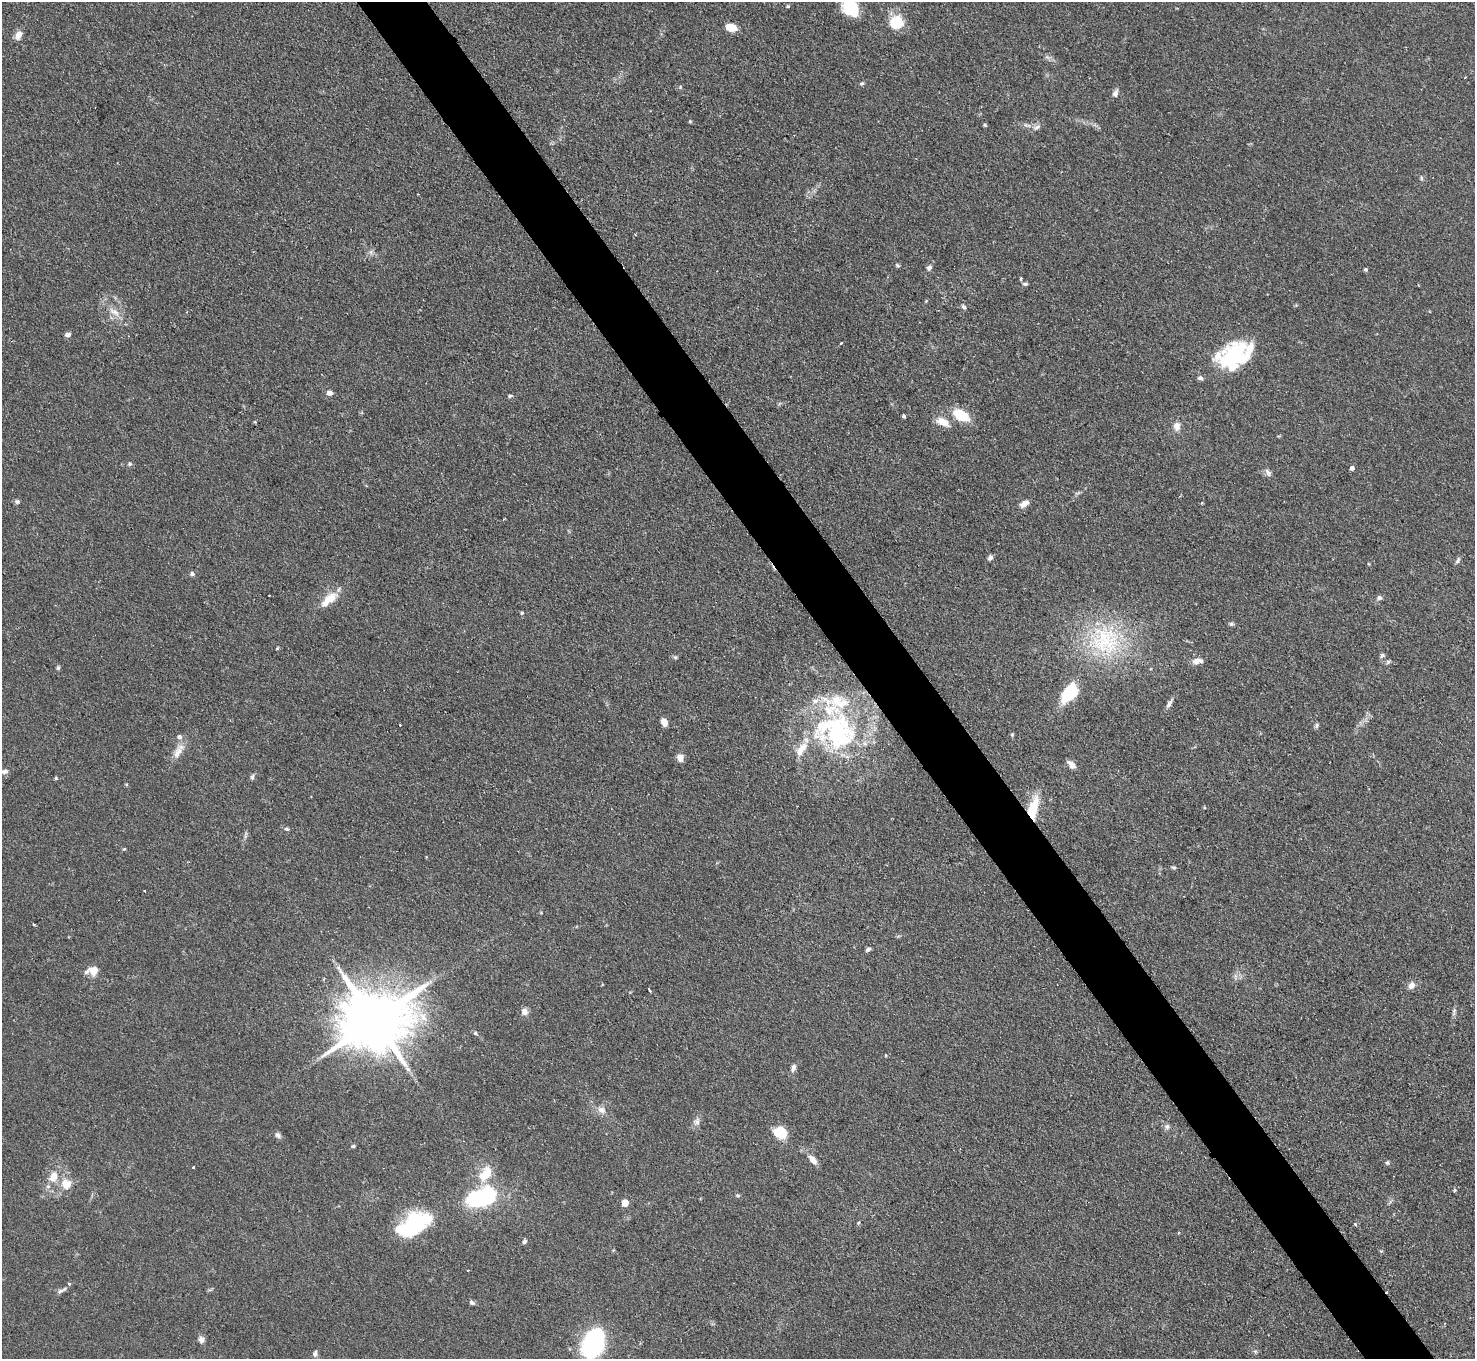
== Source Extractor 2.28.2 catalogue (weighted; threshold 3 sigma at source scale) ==
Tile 6 of 4 x 4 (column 2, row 2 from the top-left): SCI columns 1475-2947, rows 3015-4371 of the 5895 x 5888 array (HDU 1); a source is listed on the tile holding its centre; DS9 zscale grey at full resolution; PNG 1477 x 1361 px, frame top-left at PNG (2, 2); no overlay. Shown black and unused: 5% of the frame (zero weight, under 2 of 3 exposures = <1% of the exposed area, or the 3 px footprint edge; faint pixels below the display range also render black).
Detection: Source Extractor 2.28.2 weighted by HDU 2 'WHT'; one run over the whole footprint, this tile lists its part. Background 0.0825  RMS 0.0059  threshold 0.0266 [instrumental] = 3 sigma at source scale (4.5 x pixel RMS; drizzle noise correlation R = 1.50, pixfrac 1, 0.05/0.05 arcsec/px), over >= 5 px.
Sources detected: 117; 4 inside a brighter object's white glare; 2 cosmic-ray / hot-pixel residue — not listed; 11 inside a brighter listed object's ellipse — not listed separately; the other 100 listed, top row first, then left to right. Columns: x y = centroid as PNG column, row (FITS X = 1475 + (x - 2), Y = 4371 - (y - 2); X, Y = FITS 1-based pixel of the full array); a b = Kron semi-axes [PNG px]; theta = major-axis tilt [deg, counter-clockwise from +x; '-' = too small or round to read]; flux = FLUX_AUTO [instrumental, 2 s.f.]
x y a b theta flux
850 5 19 16 53 17
788 6 5 4 - 0.78
896 22 15 14 - 16
731 27 10 6 -15 9.6
18 35 11 8 68 3.9
1465 77 3 3 - 0.55
862 83 6 4 28 0.94
1115 94 8 6 67 2.7
690 121 4 3 - 0.56
985 125 4 4 - 0.75
1037 127 10 6 32 2.3
1421 178 6 5 - 0.98
897 265 5 5 - 1
929 268 8 6 48 1.9
1365 269 4 4 - 0.95
1021 279 4 3 - 0.81
1025 284 7 4 -1 1.1
964 307 7 5 -53 1.3
114 312 19 8 -32 6.1
68 335 7 5 7 1.9
840 344 3 3 - 2.6
1236 352 36 29 -11 33
1200 378 8 6 -15 1.5
329 393 7 6 - 2.8
510 396 6 4 10 0.94
961 415 16 9 -32 20
904 416 4 3 - 1.1
943 422 17 8 -27 7.3
1177 426 12 9 84 3.9
130 464 7 4 28 1
1352 468 5 4 - 2
1268 472 11 6 -58 2.2
17 502 7 5 -74 1.1
1024 504 12 7 29 3.7
990 558 7 5 58 1.7
1458 561 9 5 50 1.4
192 574 6 6 - 1.5
1379 598 7 6 - 1.7
329 600 29 11 41 11
522 613 4 3 - 0.8
1231 624 7 5 -2 1.1
1105 641 48 45 -64 66
277 648 4 3 - 0.58
1382 655 7 6 - 1.3
675 657 6 4 -1 0.88
1197 661 13 7 10 4
1388 662 6 5 - 1
58 668 6 5 - 1
1070 693 22 13 48 24
1169 704 13 5 60 2.1
664 722 8 6 -69 4.4
1317 725 7 4 57 1.2
836 729 65 48 6 93
1012 734 5 4 - 0.76
178 752 21 10 62 6.1
680 758 8 7 - 3.8
1072 765 10 6 -46 4.2
4 771 8 6 5 1.7
252 777 7 5 74 1.2
56 778 5 4 - 0.68
1033 809 27 10 77 21
287 829 6 5 - 1.1
245 835 12 3 76 1.3
1174 867 8 4 -1 0.91
145 891 2 2 - 0.47
34 924 4 2 - 0.57
868 949 7 4 31 1.4
94 970 12 10 72 5.9
1411 985 8 7 - 3.7
649 990 4 3 - 2.2
1454 1011 7 4 57 1.2
524 1012 8 7 - 3.5
375 1020 20 16 25 4900
475 1033 6 4 -38 1
793 1068 10 6 75 2.3
601 1110 11 8 -32 3.7
697 1121 11 8 53 2.7
1167 1127 8 6 88 1.7
780 1132 10 8 -14 24
278 1135 9 7 -47 1.8
353 1146 5 4 - 0.79
813 1160 13 7 -49 4.6
1387 1163 6 5 - 0.96
193 1167 3 3 - 0.81
66 1184 15 14 - 8.1
1454 1190 6 4 88 0.72
738 1196 6 4 1 0.75
482 1197 38 25 35 44
625 1203 5 5 - 12
859 1223 3 3 - 1.2
1355 1224 3 3 - 1.6
412 1225 34 21 40 46
524 1241 6 5 - 1.3
468 1270 3 2 - 0.71
61 1290 15 5 29 1.9
472 1303 7 5 -31 1.4
201 1340 9 7 -89 2.3
593 1343 31 21 70 63
1255 1351 6 4 -18 0.89
315 1353 7 6 - 1.7
Overlapping masked pixels (flux is a lower limit): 1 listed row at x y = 1033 809
Isophote crosses this tile's border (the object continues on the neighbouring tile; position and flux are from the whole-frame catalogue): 2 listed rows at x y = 850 5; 593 1343